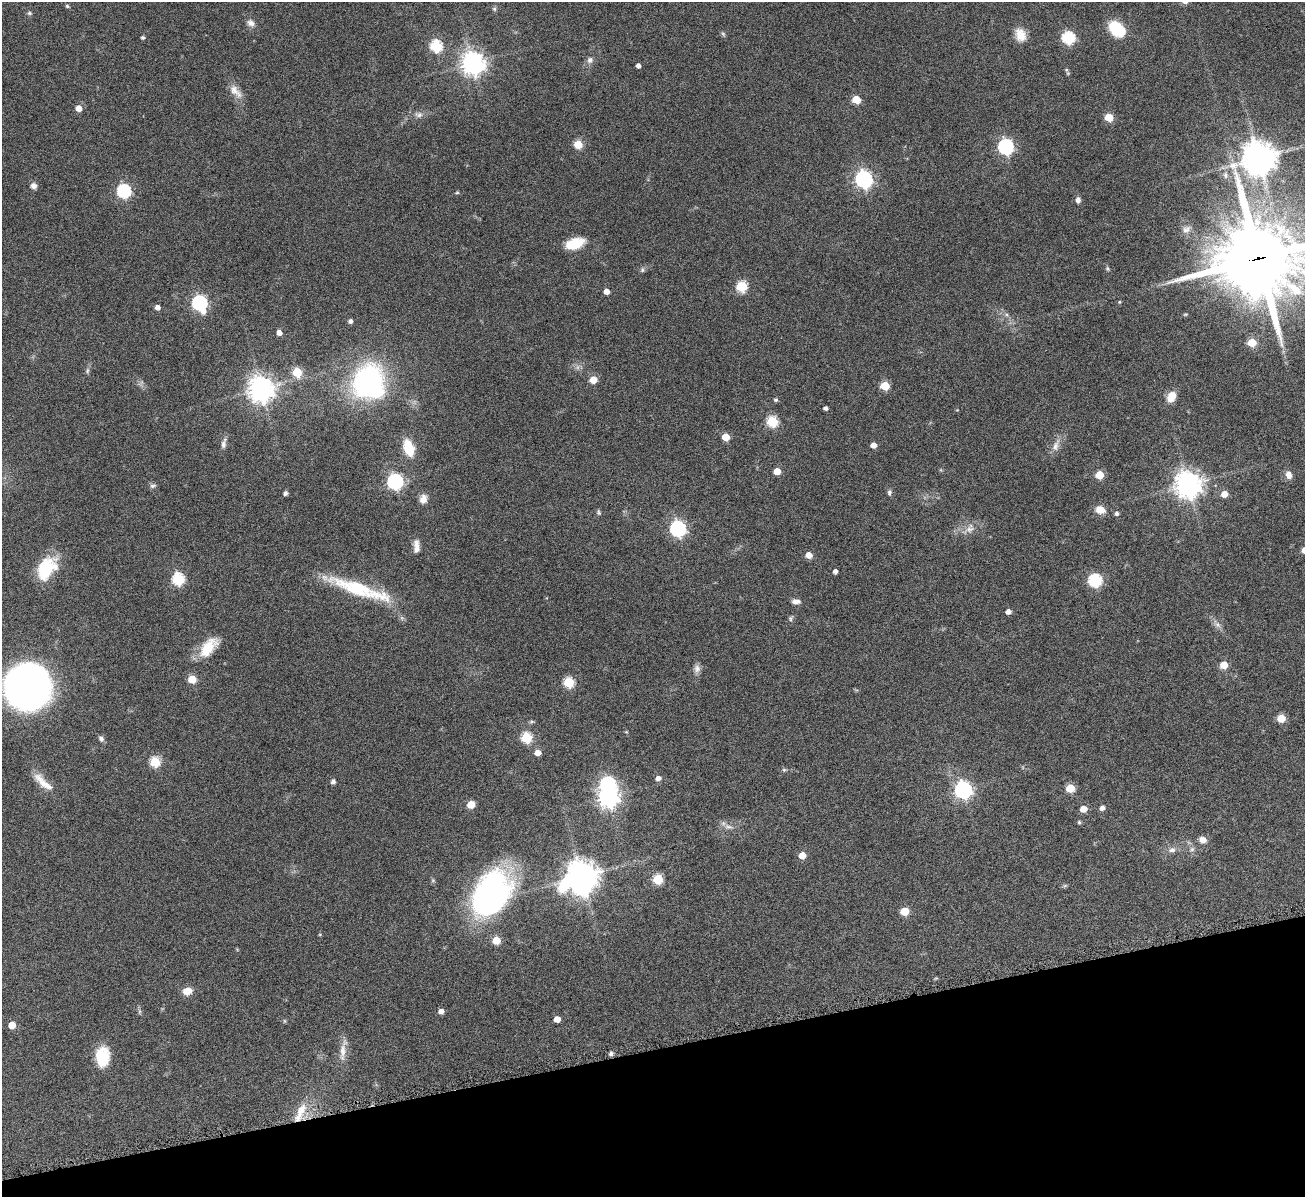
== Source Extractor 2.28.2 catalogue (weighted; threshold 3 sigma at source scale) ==
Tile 14 of 4 x 4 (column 2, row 4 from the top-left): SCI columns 1311-2613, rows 276-1470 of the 5223 x 5210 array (HDU 1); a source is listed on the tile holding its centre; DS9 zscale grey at full resolution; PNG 1307 x 1199 px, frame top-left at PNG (2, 2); no overlay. Shown black and unused: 12% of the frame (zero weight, under 4 of 8 exposures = <1% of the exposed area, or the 3 px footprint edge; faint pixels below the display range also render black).
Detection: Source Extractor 2.28.2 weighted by HDU 2 'WHT'; one run over the whole footprint, this tile lists its part. Background 0.108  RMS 0.0052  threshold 0.0211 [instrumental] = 3 sigma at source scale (4.09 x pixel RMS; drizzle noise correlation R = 1.36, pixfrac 0.8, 0.05/0.05 arcsec/px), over >= 5 px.
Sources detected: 129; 1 too faint to see at this stretch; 3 inside a brighter object's white glare — not listed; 1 inside a brighter listed object's ellipse — not listed separately; the other 124 listed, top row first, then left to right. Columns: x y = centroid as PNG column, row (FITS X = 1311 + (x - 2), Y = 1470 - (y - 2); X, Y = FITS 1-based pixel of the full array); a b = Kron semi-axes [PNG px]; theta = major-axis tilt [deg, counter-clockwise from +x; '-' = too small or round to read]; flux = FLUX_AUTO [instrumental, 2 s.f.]
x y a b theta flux
67 6 5 4 - 0.69
494 9 6 5 - 0.8
29 13 7 5 -15 0.8
251 23 9 7 -27 2.6
1116 29 17 12 -42 19
723 34 7 4 -46 0.78
1020 35 16 12 -70 6.3
143 37 4 4 - 0.72
1068 38 6 6 - 56
436 46 6 6 - 49
590 60 9 8 - 2
473 63 8 8 - 400
638 66 4 4 - 1.9
1066 70 6 5 - 0.79
235 91 23 10 -47 4.8
856 100 5 5 - 14
79 108 5 5 - 4.9
419 115 12 8 -2 2.4
1109 117 5 5 - 14
578 145 5 5 - 16
1006 147 7 6 - 110
1259 158 11 11 - 870
864 179 7 7 - 160
34 186 7 6 - 2.3
124 191 6 6 - 78
457 193 6 4 1 0.53
1078 200 7 6 - 1.8
1186 229 12 8 39 2.6
575 243 18 10 18 13
1259 258 28 25 2 5100
1107 268 7 4 -60 0.76
642 270 7 5 78 0.96
742 286 6 6 - 34
606 292 4 4 - 3.9
1119 302 5 4 - 0.51
199 303 7 6 - 110
157 307 4 4 - 2.5
1185 314 7 3 8 0.52
350 321 4 4 - 1.6
279 333 5 4 - 2.9
1252 342 5 5 - 16
87 371 8 5 83 1
297 372 5 5 - 22
593 380 5 5 - 8.2
367 381 31 24 57 93
885 386 5 5 - 17
261 389 8 8 - 550
1171 397 12 9 63 5.9
776 400 5 4 - 0.99
826 408 4 4 - 1.5
772 421 6 5 - 37
726 437 5 5 - 10
224 444 15 6 78 2.3
873 445 5 4 - 3.8
1056 445 20 8 68 3.8
408 448 13 8 -72 17
777 471 5 5 - 8.3
1099 475 5 5 - 15
1289 475 9 7 -71 3.1
395 482 7 6 - 120
1188 485 8 8 - 590
153 486 8 5 16 1.2
889 492 8 5 84 1.2
285 493 5 4 - 1.1
1224 494 5 5 - 5.1
423 499 11 9 80 3.4
1100 510 11 8 -20 4.9
599 512 8 4 -68 0.78
1117 514 5 4 - 1.3
678 529 7 6 - 120
970 529 12 9 14 3.4
416 546 16 7 -88 3.5
809 555 5 5 - 5.6
45 570 26 15 63 23
835 571 4 4 - 1.9
178 579 6 6 - 50
1095 581 6 6 - 64
358 589 82 14 -18 32
796 601 11 6 0 2.2
1008 612 4 4 - 2.8
790 618 8 6 71 0.98
1217 625 10 7 -41 2
208 647 28 14 50 13
1224 665 5 5 - 9.3
697 669 11 9 -83 2.3
192 679 5 5 - 14
569 682 6 5 - 32
27 687 35 34 - 260
1281 718 5 5 - 13
526 738 6 6 - 34
101 739 7 6 - 1.5
537 753 5 5 - 4.6
155 762 6 5 - 28
784 770 5 5 - 0.7
658 778 5 5 - 2.4
43 782 31 9 -42 6.9
333 782 4 4 - 1.9
1070 788 5 5 - 17
963 790 7 7 - 170
608 797 7 7 - 300
471 804 5 5 - 12
1102 808 5 4 - 2.3
1083 809 5 5 - 6.4
1079 822 5 4 - 0.8
728 827 12 6 -10 2.5
1202 840 8 7 - 3.1
1192 849 6 6 - 1.2
1172 850 9 7 6 2.2
802 855 5 5 - 7.6
582 876 12 9 20 750
658 879 5 5 - 27
1065 886 7 4 2 0.7
490 895 36 24 58 180
905 911 5 5 - 14
496 940 5 5 - 13
187 991 9 7 13 5.5
139 1011 8 4 90 0.88
441 1011 5 5 - 2.9
557 1019 5 5 - 5.6
12 1025 5 5 - 8.6
343 1050 24 9 88 5.2
611 1054 5 5 - 1.6
102 1057 20 14 -90 17
300 1112 31 9 66 9.4
Overlapping masked pixels (flux is a lower limit): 2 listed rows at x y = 1259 258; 300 1112
Isophote crosses this tile's border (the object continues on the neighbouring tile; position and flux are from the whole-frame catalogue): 2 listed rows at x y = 1259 258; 27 687